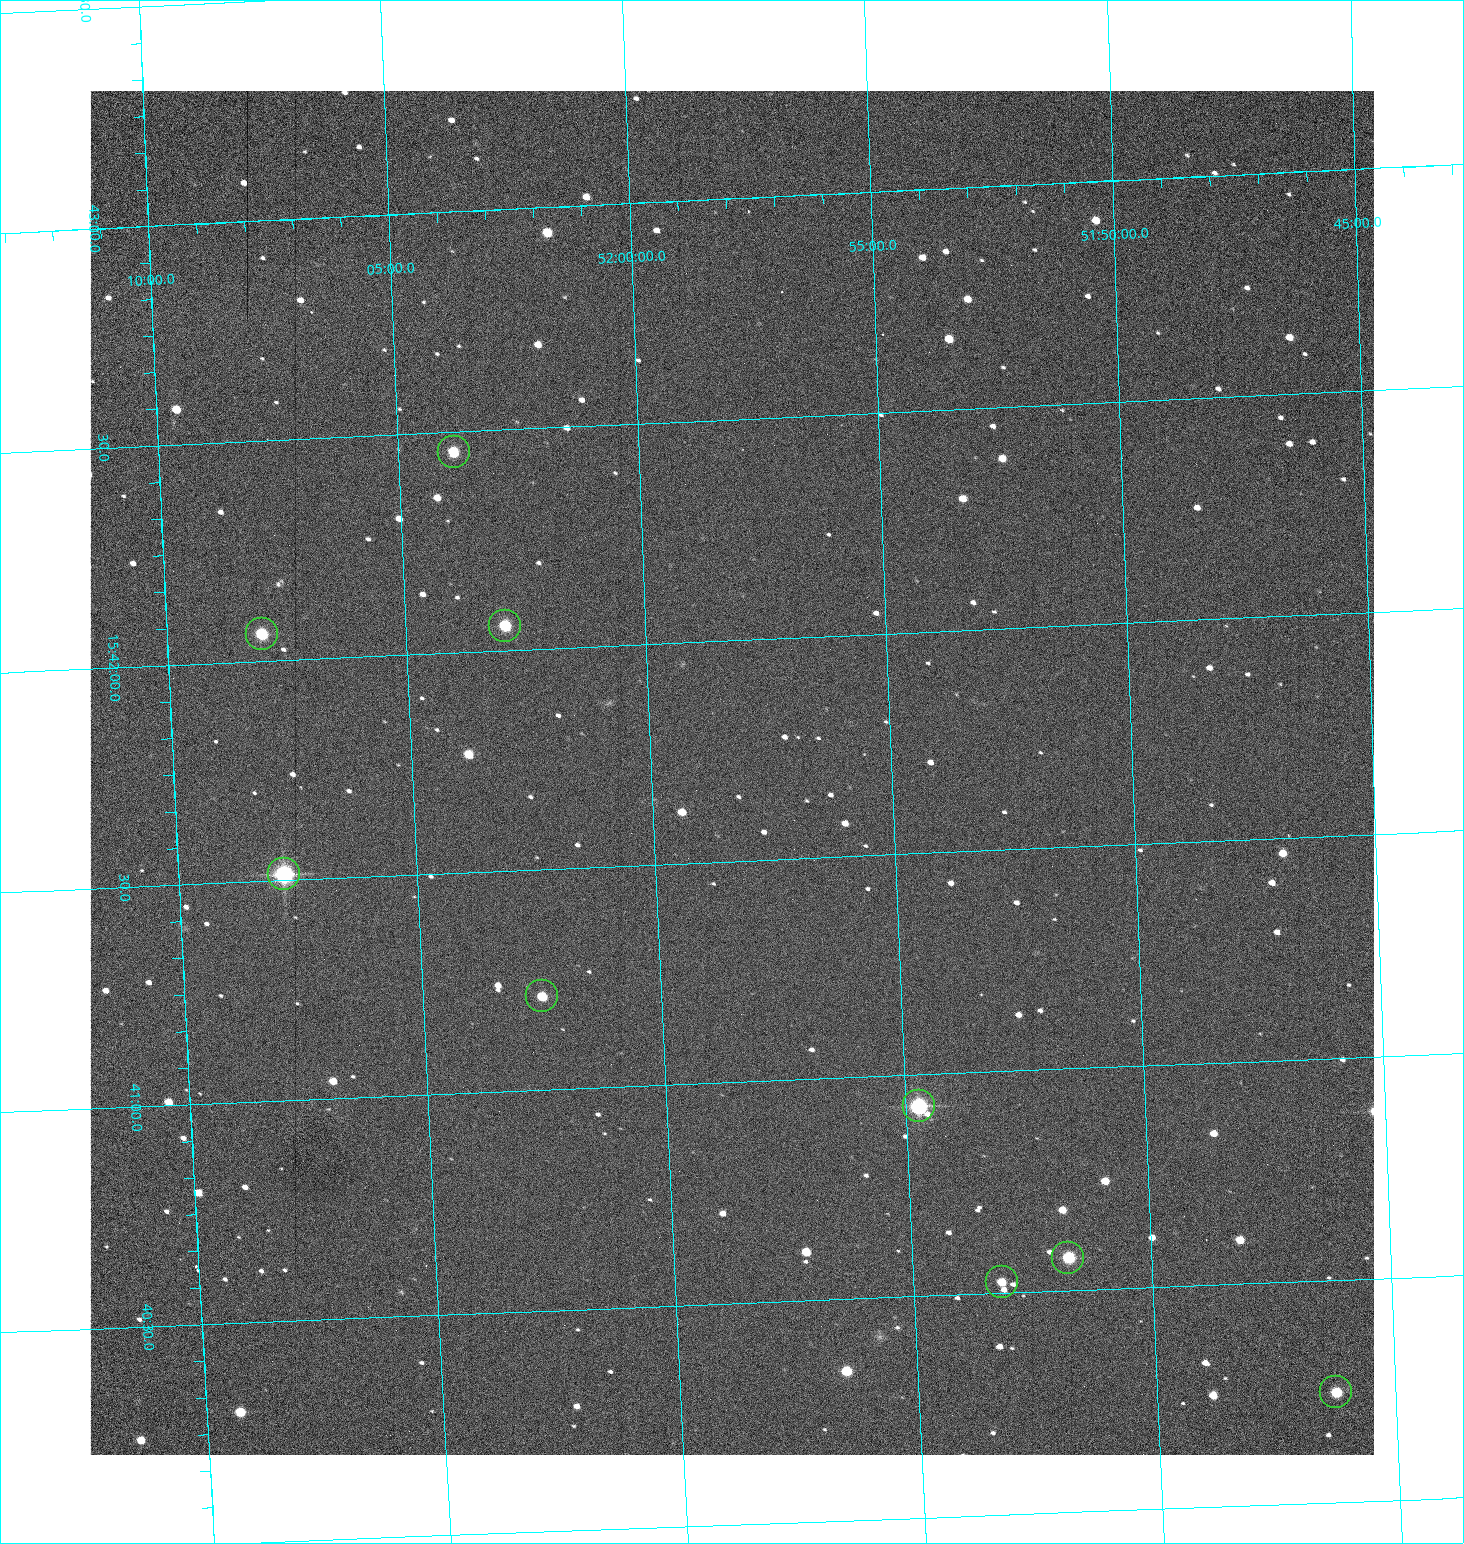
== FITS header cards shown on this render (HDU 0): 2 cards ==
NAXIS1  =                 1284 /fastest changing axis
NAXIS2  =                 1364 /next to fastest changing axis

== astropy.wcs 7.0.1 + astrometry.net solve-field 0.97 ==
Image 1284 x 1364 px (HDU 0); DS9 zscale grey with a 90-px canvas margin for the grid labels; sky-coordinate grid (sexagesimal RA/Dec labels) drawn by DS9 from the SOLVED WCS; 9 Tycho-2 reference stars matched to detected sources circled (green)
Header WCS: RA---TAN/DEC--TAN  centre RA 15:41:42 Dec +51:58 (235.43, +51.97 deg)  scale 1.26 arcsec/px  FOV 26.9' x 28.5'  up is +93 deg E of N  parity flipped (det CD > 0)
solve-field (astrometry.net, Tycho-2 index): VERIFIED the header's WCS against the Tycho-2 star catalogue (9 matches, 0 conflicts) and refined it, rather than solving blind
Solved WCS: RA---TAN-SIP/DEC--TAN-SIP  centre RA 15:41:42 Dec +51:58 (235.43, +51.97 deg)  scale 1.25 arcsec/px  FOV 26.8' x 28.5'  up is +92 deg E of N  parity flipped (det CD > 0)
The solver's refit moves the header's centre by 0.6 arcsec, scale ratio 0.9971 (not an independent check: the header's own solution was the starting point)
Tycho-2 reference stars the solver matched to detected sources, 9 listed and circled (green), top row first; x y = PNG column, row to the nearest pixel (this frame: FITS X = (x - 90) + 1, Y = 1364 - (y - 91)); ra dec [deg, ICRS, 3 dp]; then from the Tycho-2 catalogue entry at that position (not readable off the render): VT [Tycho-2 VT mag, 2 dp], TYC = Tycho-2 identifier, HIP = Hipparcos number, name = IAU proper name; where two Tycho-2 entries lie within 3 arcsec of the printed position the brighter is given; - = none
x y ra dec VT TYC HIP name
454 452 235.614 +52.064 11.61 3489-1132-1 - -
505 626 235.514 +52.049 11.19 3489-1407-1 - -
262 634 235.515 +52.133 11.12 3489-1380-1 - -
284 874 235.378 +52.130 9.31 3489-1322-1 76850 -
542 996 235.303 +52.042 11.52 3489-958-1 - -
919 1106 235.232 +51.912 9.59 3489-824-1 - -
1068 1258 235.143 +51.862 10.97 3489-1016-1 - -
1002 1282 235.131 +51.886 12.29 3489-908-1 - -
1336 1392 235.062 +51.771 11.53 3489-1453-1 - -